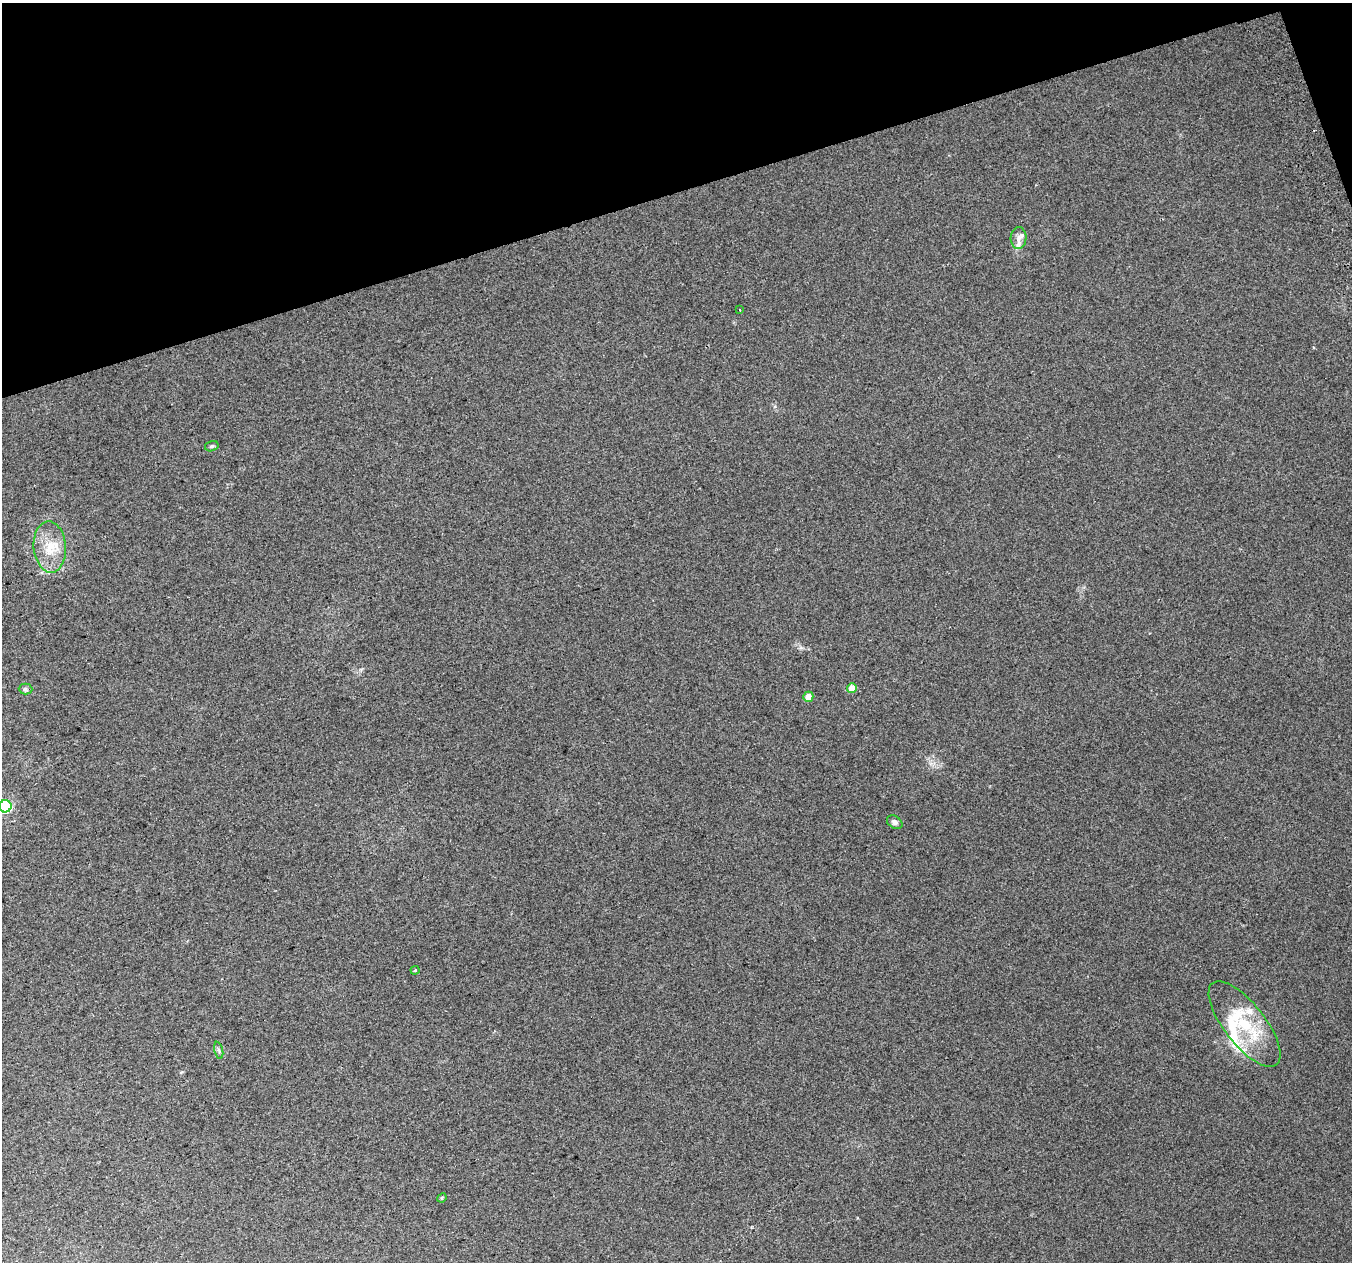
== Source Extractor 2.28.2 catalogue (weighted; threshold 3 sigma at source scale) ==
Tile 3 of 4 x 4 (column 3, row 1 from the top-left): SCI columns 2744-4093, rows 3914-5173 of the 5483 x 5253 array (HDU 1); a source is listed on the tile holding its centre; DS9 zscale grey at full resolution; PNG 1354 x 1264 px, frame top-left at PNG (2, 3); each listed source drawn as its Kron ellipse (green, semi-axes under 4 px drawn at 4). Shown black and unused: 16% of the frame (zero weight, under 2 of 3 exposures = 2% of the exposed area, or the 3 px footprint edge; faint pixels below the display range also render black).
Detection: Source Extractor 2.28.2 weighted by HDU 2 'WHT'; one run over the whole footprint, this tile lists its part. Background 0.0336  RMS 0.0096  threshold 0.0434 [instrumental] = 3 sigma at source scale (4.5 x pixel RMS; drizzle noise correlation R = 1.50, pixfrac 1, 0.0396/0.0396 arcsec/px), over >= 5 px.
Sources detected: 16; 3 inside a brighter listed object's ellipse — not listed separately; the other 13 listed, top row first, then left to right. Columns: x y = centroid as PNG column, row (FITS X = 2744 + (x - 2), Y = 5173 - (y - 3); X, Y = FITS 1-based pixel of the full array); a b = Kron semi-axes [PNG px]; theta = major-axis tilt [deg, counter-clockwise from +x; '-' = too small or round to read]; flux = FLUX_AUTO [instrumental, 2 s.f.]
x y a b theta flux
1018 238 11 8 89 5.4
740 310 2 2 - 0.55
212 446 7 5 16 1.6
50 547 26 16 -86 23
852 688 5 4 - 11
25 689 7 5 -1 2
808 697 5 5 - 9.4
5 806 6 6 - 110
895 822 8 6 -35 3.3
415 970 4 4 - 0.93
1244 1024 52 20 -52 56
219 1050 8 3 -77 1.7
442 1198 5 4 - 1.1
Isophote crosses this tile's border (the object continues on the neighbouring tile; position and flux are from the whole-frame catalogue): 1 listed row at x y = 5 806